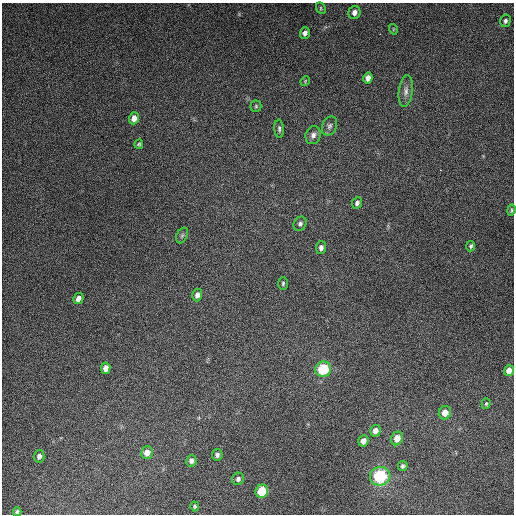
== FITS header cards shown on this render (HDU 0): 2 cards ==
NAXIS1  =                  512
NAXIS2  =                  512

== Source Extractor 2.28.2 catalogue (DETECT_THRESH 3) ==
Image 512 x 512 px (HDU 0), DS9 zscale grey, 1 PNG px = 1 image px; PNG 516 x 516 px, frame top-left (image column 1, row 512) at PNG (2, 3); each listed source drawn as its Kron ellipse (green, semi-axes under 4 px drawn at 4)
Background 4900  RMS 310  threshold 929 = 3 sigma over >= 5 px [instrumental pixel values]
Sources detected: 41; all 41 listed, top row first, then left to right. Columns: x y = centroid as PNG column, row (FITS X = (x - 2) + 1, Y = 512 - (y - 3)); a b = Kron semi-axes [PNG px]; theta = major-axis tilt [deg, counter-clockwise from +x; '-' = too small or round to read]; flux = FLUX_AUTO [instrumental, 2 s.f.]
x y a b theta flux
321 8 6 4 -64 2.9e+04
354 12 6 6 - 1.0e+05
505 21 6 5 - 4.8e+04
393 29 5 3 - 1.9e+04
305 33 6 5 - 8.0e+04
368 78 5 4 - 1.3e+05
305 81 5 4 - 2.2e+04
406 91 16 7 82 1.1e+05
256 106 5 5 - 2.9e+04
134 118 6 5 - 1.6e+05
329 126 10 7 65 6.7e+04
279 129 9 4 -85 4.8e+04
313 135 9 7 68 9.2e+04
139 144 5 4 - 2.8e+04
357 203 6 5 - 5.6e+04
511 210 6 4 79 3.1e+04
300 224 7 6 - 5.7e+04
182 235 8 5 63 4.2e+04
471 246 5 4 - 3.5e+04
321 248 6 5 - 8.4e+04
283 283 6 5 - 3.6e+04
197 295 6 5 - 9.0e+04
78 298 6 5 - 1.1e+05
106 368 6 4 81 1.5e+05
323 369 8 7 - 1.1e+06
509 371 5 5 - 1.6e+05
486 404 5 4 - 2.8e+04
445 413 7 6 - 2.0e+05
375 431 6 5 - 1.3e+05
397 438 7 6 - 2.4e+05
363 441 5 5 - 1.3e+05
147 453 6 5 - 1.8e+05
217 455 6 5 - 6.2e+04
39 456 6 5 - 7.5e+04
191 461 6 5 - 7.5e+04
403 466 5 4 - 4.5e+04
380 476 10 9 - 1.6e+06
238 479 6 5 - 6.3e+04
262 491 7 6 - 6.8e+05
195 506 5 4 - 3.0e+04
17 512 4 4 - 4.1e+04
At the frame edge (FLAGS 8, measured only in part): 2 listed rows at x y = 511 210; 17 512